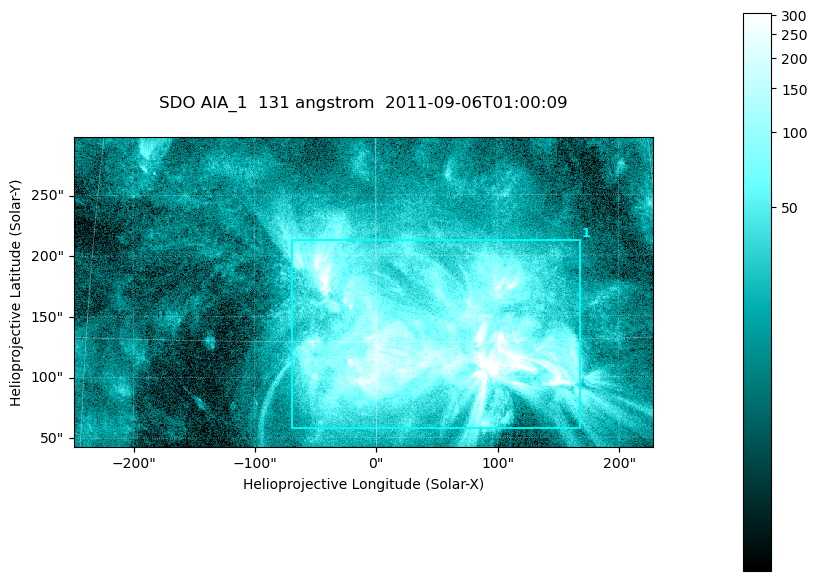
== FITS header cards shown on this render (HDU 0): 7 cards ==
TELESCOP= 'SDO     '           /
INSTRUME= 'AIA_1   '           /
WAVELNTH=                  131 /
WAVEUNIT= 'angstrom'           /
DATE-OBS= '2011-09-06T01:00:09.62' /
CTYPE1  = 'HPLN-TAN'           /
CTYPE2  = 'HPLT-TAN'           /

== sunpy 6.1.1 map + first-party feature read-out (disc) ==
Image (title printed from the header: SDO AIA_1  131 angstrom  2011-09-06T01:00:09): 794 x 424 px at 0.601 arcsec/px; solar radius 952 arcsec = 1585 px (partial field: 4.3% of the solar disc is inside the frame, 100% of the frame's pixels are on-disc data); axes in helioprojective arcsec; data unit not stated in the header (colour bar unlabelled)
Pointing: header CRPIX1/2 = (2043.22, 2045.61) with CRVAL1/2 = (0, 0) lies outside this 794 x 424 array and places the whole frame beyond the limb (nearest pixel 1.29 R_sun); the SolarSoft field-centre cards XCEN/YCEN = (-10.49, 170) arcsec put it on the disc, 1604 arcsec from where CRPIX/CRVAL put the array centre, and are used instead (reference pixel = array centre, CRVAL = XCEN/YCEN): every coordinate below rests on XCEN/YCEN
Orientation: roll -0.139 deg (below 1 deg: not rotated)
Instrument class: DISC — disc imager (sunpy class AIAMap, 131 A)
Bright regions (active regions / flare kernels): reference = the on-disc median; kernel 7 px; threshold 5 sigma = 69.1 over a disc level ~16.9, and >= 1.15x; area >= 336 px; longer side >= 5 px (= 3 arcsec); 1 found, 1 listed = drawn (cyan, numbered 1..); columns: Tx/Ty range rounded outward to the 2 arcsec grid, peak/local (2 s.f.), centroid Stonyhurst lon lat
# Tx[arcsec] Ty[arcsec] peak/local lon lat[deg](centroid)
1 -70..170 56..214 31 +3 +15